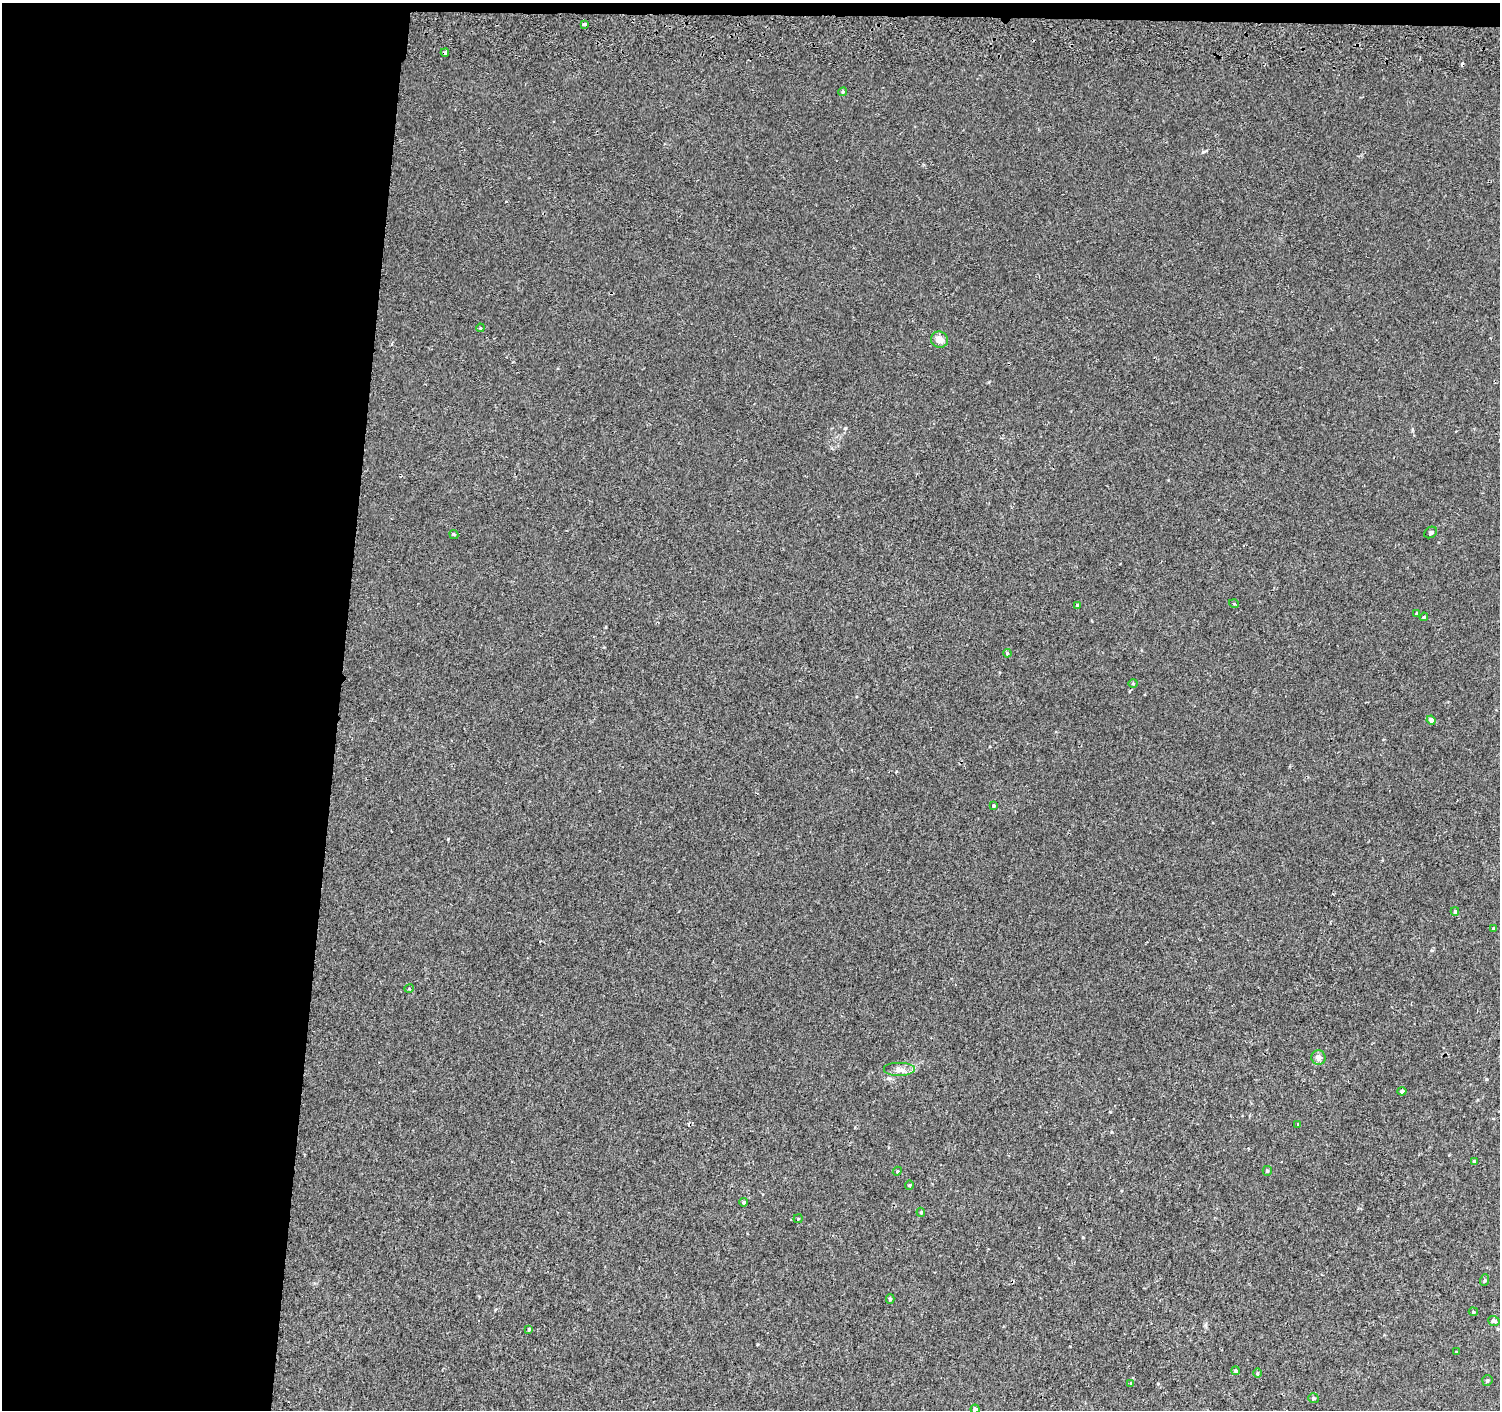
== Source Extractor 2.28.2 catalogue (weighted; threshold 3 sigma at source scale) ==
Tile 1 of 3 x 3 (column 1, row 1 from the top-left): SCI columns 5-1502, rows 3093-4500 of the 4511 x 4830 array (HDU 1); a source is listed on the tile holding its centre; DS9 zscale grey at full resolution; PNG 1502 x 1412 px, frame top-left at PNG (2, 3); each listed source drawn as its Kron ellipse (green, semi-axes under 4 px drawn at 4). Shown black and unused: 23% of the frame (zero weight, under 2 of 3 exposures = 3% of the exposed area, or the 3 px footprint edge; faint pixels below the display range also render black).
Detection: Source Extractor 2.28.2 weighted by HDU 2 'WHT'; one run over the whole footprint, this tile lists its part. Background 0.00209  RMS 0.0036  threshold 0.0164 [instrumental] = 3 sigma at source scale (4.5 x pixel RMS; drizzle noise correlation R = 1.50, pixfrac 1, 0.0396/0.0396 arcsec/px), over >= 5 px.
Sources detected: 43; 2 cosmic-ray / hot-pixel residue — neither listed nor drawn; the other 41 listed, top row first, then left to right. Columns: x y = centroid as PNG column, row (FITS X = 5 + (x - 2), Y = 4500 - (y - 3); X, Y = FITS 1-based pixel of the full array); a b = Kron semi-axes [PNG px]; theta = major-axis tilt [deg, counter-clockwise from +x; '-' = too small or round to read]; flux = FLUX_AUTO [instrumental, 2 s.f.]
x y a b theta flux
584 24 4 3 - 1.5
445 52 4 3 - 0.74
843 92 4 4 - 0.42
480 328 4 3 - 0.32
939 340 8 8 - 3.1
1431 532 7 5 33 0.67
454 534 5 4 - 0.47
1234 604 5 3 - 0.31
1077 605 4 3 - 0.54
1417 614 3 3 - 0.38
1424 617 4 3 - 0.4
1007 653 4 4 - 0.39
1133 683 4 4 - 0.39
1431 720 4 4 - 1.9
994 806 4 4 - 0.61
1455 911 4 3 - 0.52
1494 928 4 3 - 0.44
409 989 5 3 - 0.29
1318 1058 7 7 - 1.9
899 1070 16 7 0 2.2
1402 1091 4 4 - 0.91
1298 1125 4 3 - 0.53
1474 1161 4 4 - 0.55
897 1171 4 4 - 0.38
1267 1171 5 4 - 0.58
909 1185 4 4 - 0.38
744 1202 4 4 - 0.62
921 1212 4 4 - 0.39
798 1219 4 4 - 0.38
1485 1280 6 3 70 0.4
890 1299 5 4 - 0.5
1473 1312 5 4 - 0.37
1494 1321 6 4 -19 0.89
529 1329 3 3 - 0.45
1456 1352 3 3 - 0.42
1236 1371 4 4 - 0.53
1257 1373 5 3 - 0.38
1487 1380 5 5 - 0.64
1131 1383 4 4 - 0.32
1313 1398 5 5 - 0.62
975 1409 4 4 - 1.4
Overlapping masked pixels (flux is a lower limit): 1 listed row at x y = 445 52
Isophote crosses this tile's border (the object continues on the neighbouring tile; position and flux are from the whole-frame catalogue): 1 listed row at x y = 975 1409
Unlisted compact peaks at least as high as the median listed source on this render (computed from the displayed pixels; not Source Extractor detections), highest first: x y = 448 839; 1203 152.